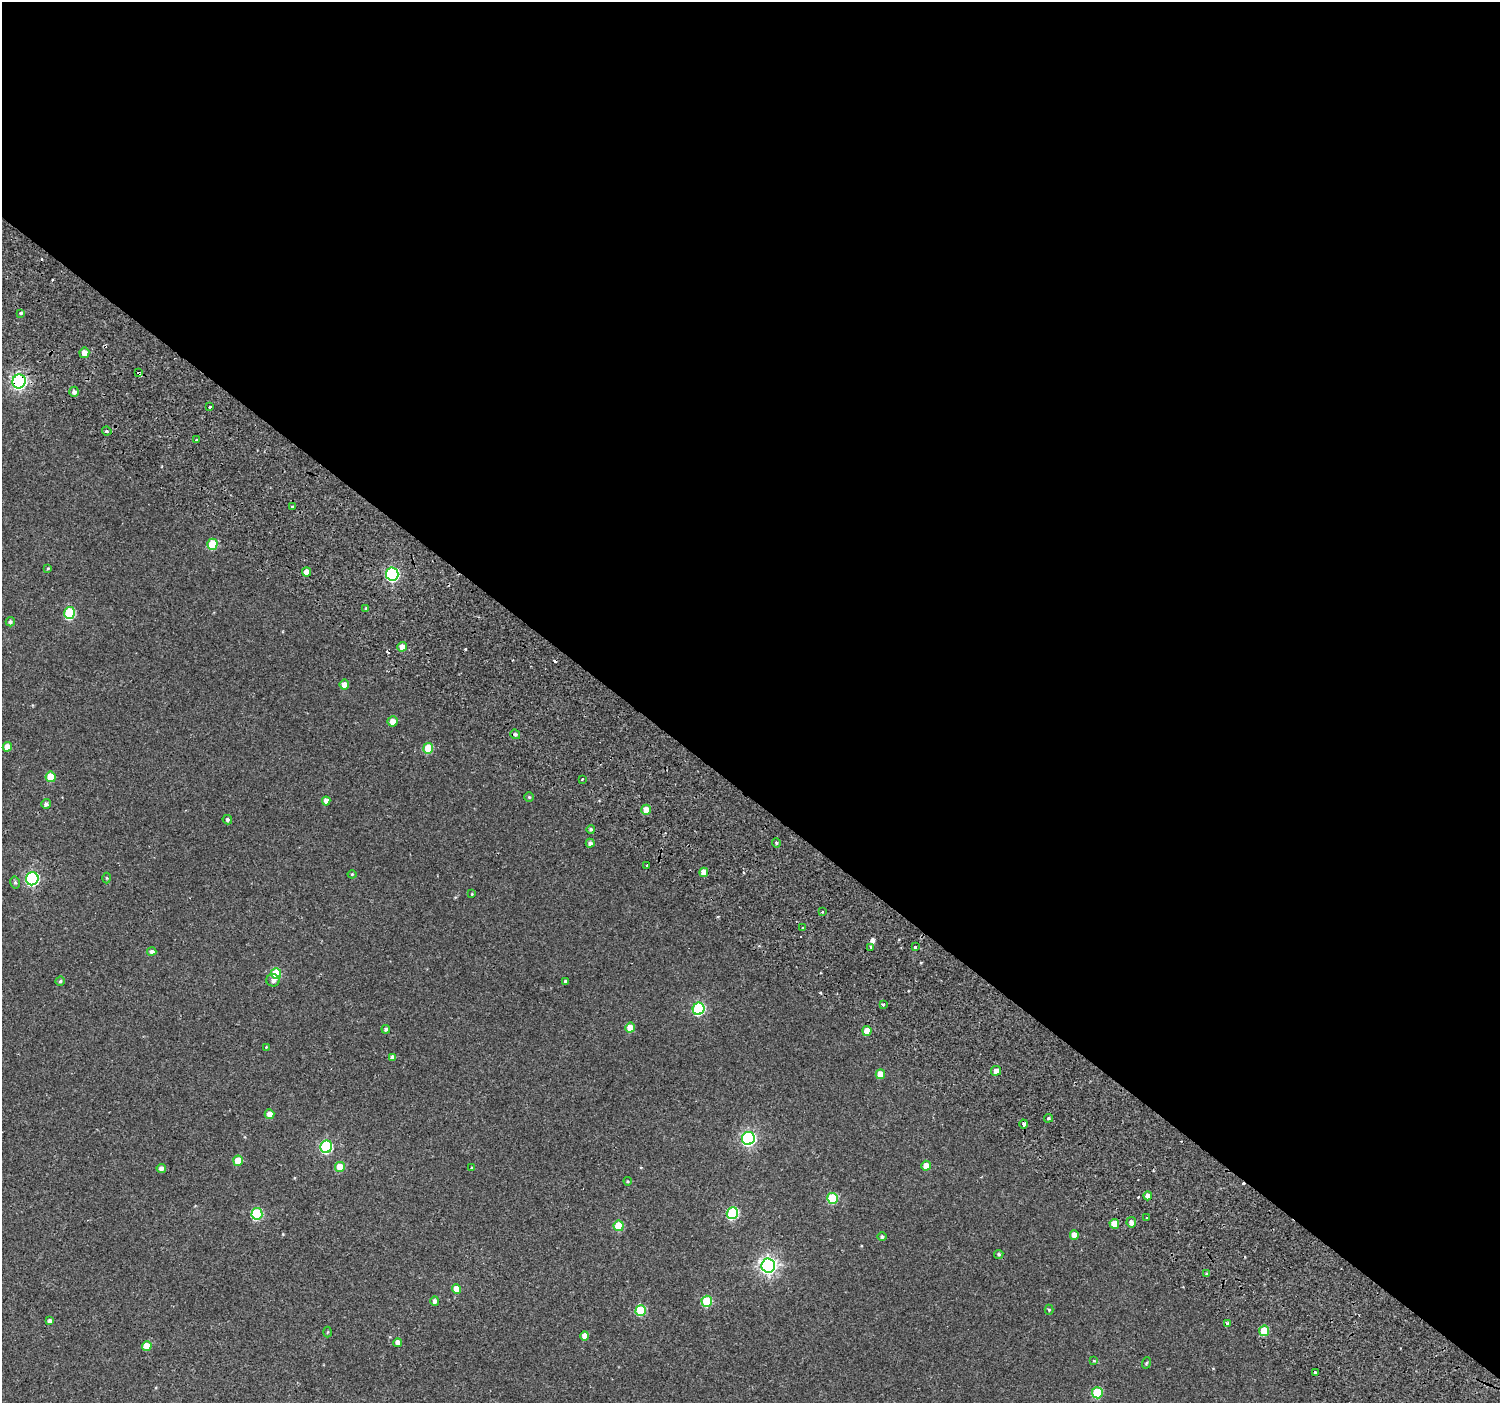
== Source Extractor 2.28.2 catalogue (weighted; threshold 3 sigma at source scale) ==
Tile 3 of 4 x 4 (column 3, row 1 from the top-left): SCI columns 3088-4585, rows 4544-5944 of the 6168 x 6217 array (HDU 1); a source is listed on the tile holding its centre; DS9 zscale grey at full resolution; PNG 1502 x 1405 px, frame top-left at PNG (2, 2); each listed source drawn as its Kron ellipse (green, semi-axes under 4 px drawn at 4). Shown black and unused: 57% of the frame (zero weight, under 2 of 3 exposures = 6% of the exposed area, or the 3 px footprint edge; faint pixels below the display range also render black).
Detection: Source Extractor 2.28.2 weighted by HDU 2 'WHT'; one run over the whole footprint, this tile lists its part. Background 0.059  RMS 0.0044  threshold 0.0199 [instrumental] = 3 sigma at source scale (4.5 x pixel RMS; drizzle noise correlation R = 1.50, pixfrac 1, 0.0396/0.0396 arcsec/px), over >= 5 px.
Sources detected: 106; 9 cosmic-ray / hot-pixel residue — neither listed nor drawn; the other 97 listed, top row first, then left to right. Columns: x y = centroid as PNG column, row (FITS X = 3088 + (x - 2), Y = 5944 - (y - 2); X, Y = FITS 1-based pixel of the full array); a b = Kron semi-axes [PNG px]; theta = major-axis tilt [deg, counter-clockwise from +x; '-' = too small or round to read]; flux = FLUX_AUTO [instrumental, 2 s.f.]
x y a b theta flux
21 313 4 3 - 2
84 353 5 5 - 4.1
139 373 3 3 - 2.7
19 381 7 6 - 120
74 392 5 5 - 1.6
210 407 3 3 - 1
107 431 5 4 - 0.76
196 440 3 2 - 1.1
292 507 3 3 - 0.94
212 544 5 5 - 14
48 568 4 3 - 0.38
306 572 4 4 - 4.3
392 574 6 6 - 70
366 608 4 3 - 0.75
69 613 6 5 - 26
10 622 5 4 - 0.9
402 647 5 4 - 2.7
344 685 5 5 - 2.9
393 721 5 5 - 3.4
515 734 5 4 - 1
7 747 5 4 - 4.2
428 748 5 5 - 12
51 777 5 5 - 9.7
582 779 3 3 - 0.62
529 797 5 5 - 0.59
326 801 4 4 - 2.3
46 804 5 5 - 1.3
646 810 5 5 - 4.5
227 820 5 4 - 0.94
591 829 4 4 - 0.79
590 843 4 4 - 1.3
776 843 5 3 - 0.42
646 865 3 2 - 0.73
704 872 4 4 - 4.5
352 874 4 4 - 0.44
107 878 5 3 - 0.47
32 879 6 6 - 65
15 882 6 5 - 0.75
472 894 3 3 - 0.32
822 912 3 2 - 0.6
803 928 3 3 - 2.3
871 947 3 3 - 2.5
915 947 3 3 - 2.2
152 952 4 4 - 1.5
276 974 5 5 - 19
273 980 7 6 - 1.6
60 981 5 4 - 0.76
565 981 3 3 - 0.74
883 1004 3 3 - 2.5
699 1009 6 5 - 47
630 1028 5 5 - 5.4
386 1029 4 4 - 0.99
867 1031 5 4 - 4.4
266 1047 4 4 - 0.33
393 1057 4 4 - 1.7
996 1071 5 4 - 2.6
880 1074 5 4 - 5.4
270 1114 5 5 - 3.5
1048 1118 4 4 - 0.61
1024 1124 4 3 - 3.3
748 1138 6 6 - 92
326 1147 6 6 - 47
238 1161 5 5 - 8.9
926 1166 5 5 - 4.1
340 1167 5 5 - 8.3
161 1168 5 4 - 1.9
472 1168 3 3 - 0.86
628 1181 4 4 - 0.44
1148 1196 4 4 - 3
832 1198 5 5 - 22
732 1213 6 5 - 36
257 1214 6 5 - 33
1147 1217 3 3 - 1.4
1131 1222 5 5 - 2
1114 1224 5 4 - 6.4
619 1226 5 5 - 12
1074 1235 4 4 - 3.3
882 1237 4 4 - 0.94
999 1254 5 4 - 0.77
768 1265 7 6 - 170
1207 1274 4 3 - 0.89
457 1289 5 4 - 5.1
435 1301 4 4 - 1.7
707 1301 5 5 - 19
641 1310 5 5 - 19
1049 1310 5 4 - 0.62
50 1321 4 4 - 1.8
1227 1324 3 3 - 1.8
1264 1331 5 5 - 13
328 1332 5 3 - 0.4
585 1336 4 4 - 3.2
398 1343 4 4 - 2.8
147 1346 5 5 - 6.6
1094 1361 3 3 - 0.61
1146 1363 6 3 70 0.52
1315 1372 4 3 - 5.7
1097 1393 5 5 - 20
Overlapping masked pixels (flux is a lower limit): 4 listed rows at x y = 139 373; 19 381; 1024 1124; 1315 1372